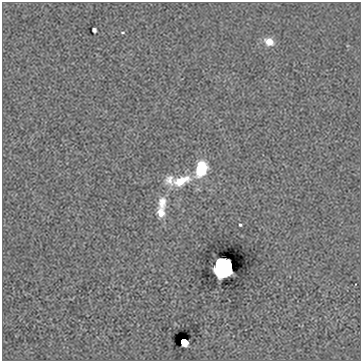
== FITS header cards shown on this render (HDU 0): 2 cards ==
NAXIS1  =                  359
NAXIS2  =                  359

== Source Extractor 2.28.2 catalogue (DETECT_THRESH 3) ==
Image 359 x 359 px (HDU 0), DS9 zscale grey, 1 PNG px = 1 image px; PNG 363 x 363 px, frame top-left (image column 1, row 359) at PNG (2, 2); no overlay
Background 0.00533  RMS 0.083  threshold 0.249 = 3 sigma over >= 5 px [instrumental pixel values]
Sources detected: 11; all 11 listed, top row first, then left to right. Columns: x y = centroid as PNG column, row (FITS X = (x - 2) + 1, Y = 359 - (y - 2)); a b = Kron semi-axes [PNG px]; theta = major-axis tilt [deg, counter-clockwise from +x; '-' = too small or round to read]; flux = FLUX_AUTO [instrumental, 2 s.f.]
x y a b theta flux
94 30 4 4 - 14
123 32 4 2 - 4.8
269 42 11 8 -25 60
201 169 16 11 73 220
169 180 15 13 85 55
181 181 24 11 20 130
162 203 17 11 85 62
161 213 12 9 -72 52
240 225 3 3 - 7.7
224 266 9 8 - 18000
184 342 6 5 - 140